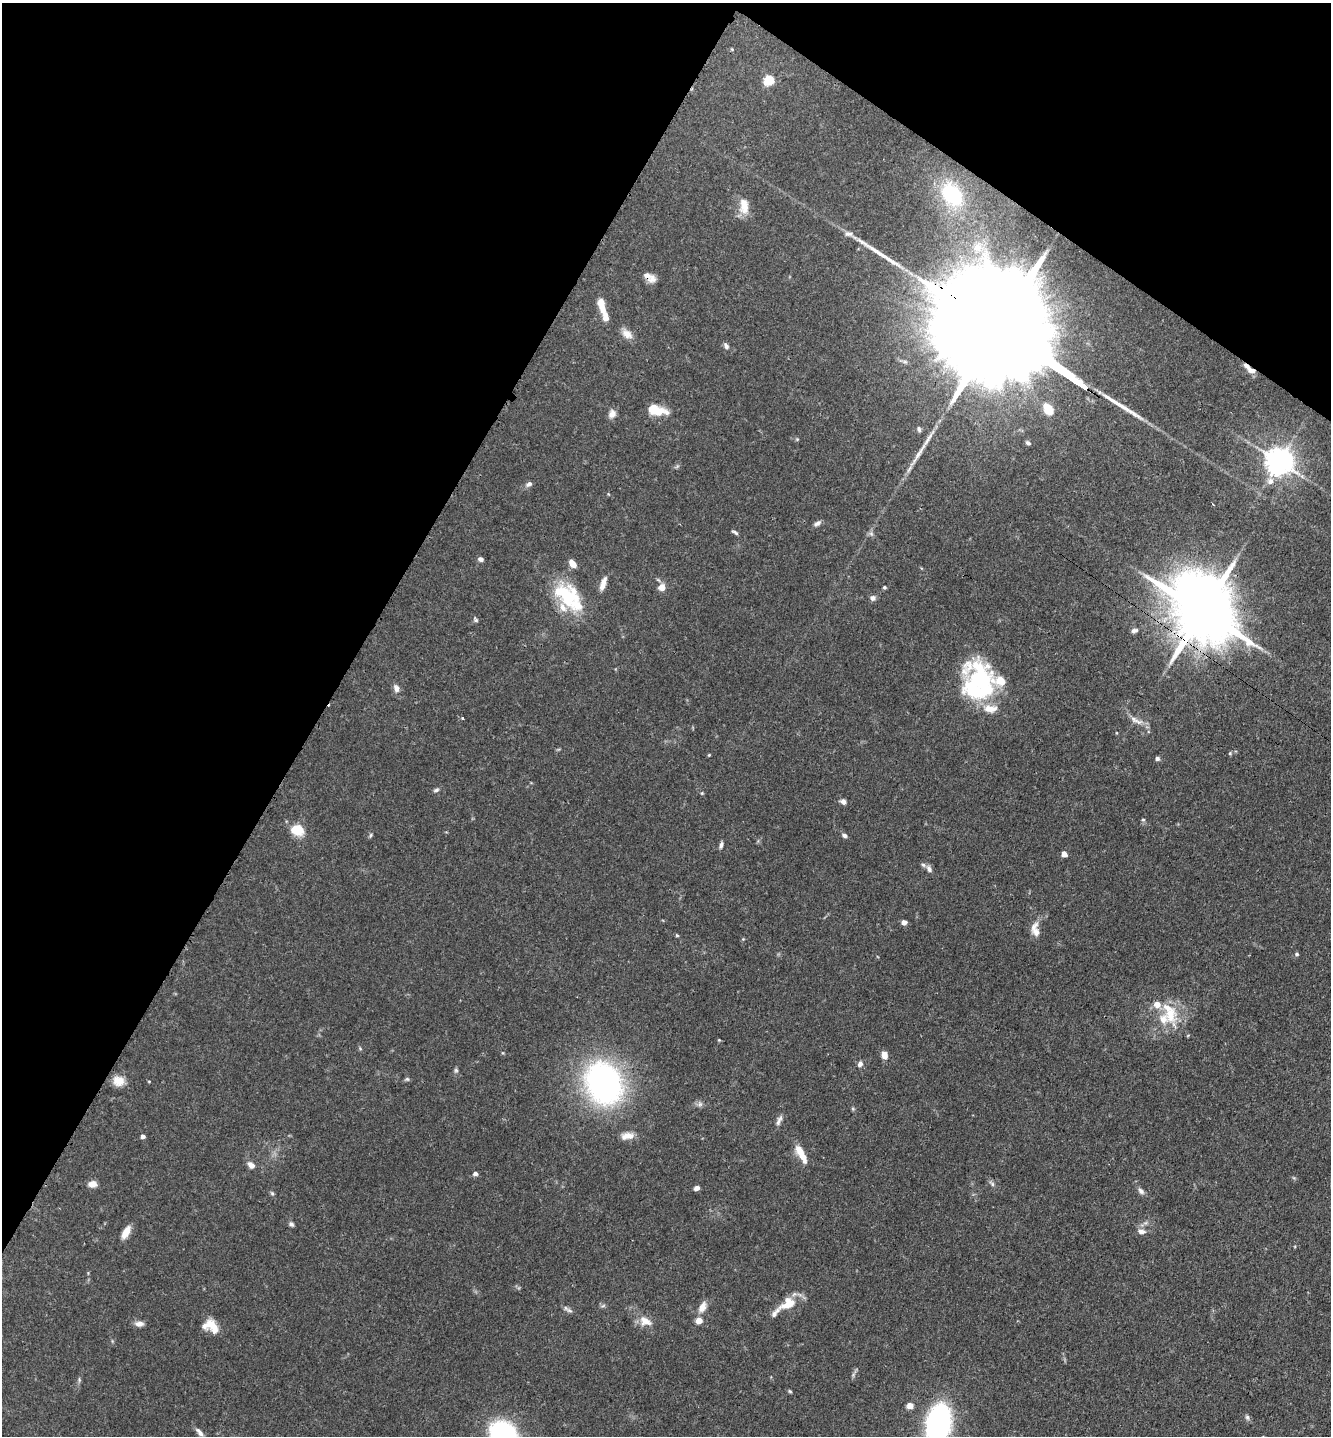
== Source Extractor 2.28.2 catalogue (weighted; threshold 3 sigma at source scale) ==
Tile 2 of 4 x 4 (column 2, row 1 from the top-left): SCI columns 1563-2891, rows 4395-5828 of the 5929 x 5919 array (HDU 1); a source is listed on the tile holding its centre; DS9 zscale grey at full resolution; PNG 1333 x 1438 px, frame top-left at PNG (2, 3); no overlay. Shown black and unused: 31% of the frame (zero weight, under 3 of 4 exposures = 9% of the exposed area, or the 3 px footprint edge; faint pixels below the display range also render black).
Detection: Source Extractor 2.28.2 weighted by HDU 2 'WHT'; one run over the whole footprint, this tile lists its part. Background 0.0893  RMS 0.0038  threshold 0.0171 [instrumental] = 3 sigma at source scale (4.5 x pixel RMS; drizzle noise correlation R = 1.50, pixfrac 1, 0.05/0.05 arcsec/px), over >= 5 px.
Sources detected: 116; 1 too faint to see at this stretch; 4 inside a brighter object's white glare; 1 long thin detection or spike segment (spike, bleed or trail) — not listed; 16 inside a brighter listed object's ellipse — not listed separately; the other 94 listed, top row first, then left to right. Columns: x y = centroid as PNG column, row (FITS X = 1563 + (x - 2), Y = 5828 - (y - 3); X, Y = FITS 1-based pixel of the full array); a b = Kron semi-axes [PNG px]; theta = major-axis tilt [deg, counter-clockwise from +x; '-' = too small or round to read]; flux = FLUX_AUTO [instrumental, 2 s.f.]
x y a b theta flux
769 80 5 5 - 24
952 194 32 22 -50 23
744 206 22 11 -86 5.4
848 234 12 7 -9 1.9
977 247 15 12 37 5.6
652 278 13 10 66 2.4
601 302 7 6 - 4.9
606 317 11 6 -80 3.6
1005 333 108 22 -35 31000
627 334 15 9 -41 3.5
726 346 8 5 -55 1.2
905 362 7 4 -18 0.7
1250 370 13 7 -31 2.6
1048 408 13 9 -61 6.9
656 410 20 9 -14 9.9
612 414 10 8 73 2.5
919 429 7 5 -79 0.86
797 439 5 5 - 0.48
1028 443 7 4 -32 0.79
1279 461 8 8 - 550
1270 481 10 9 - 2.4
529 484 8 6 31 1.3
817 523 10 5 33 1.4
735 532 9 4 -32 0.81
871 534 8 6 -68 1
481 559 7 5 -24 1.1
603 584 19 7 72 2.9
662 587 8 8 - 3.2
884 587 4 4 - 0.55
566 595 39 21 -85 19
873 598 7 6 - 1.4
1203 611 25 17 -43 4100
475 620 7 5 -50 0.7
1134 630 9 5 15 1.2
980 680 45 32 -60 44
396 688 12 7 -72 1.9
462 718 4 3 - 0.53
1136 721 23 7 -27 3.2
1230 753 5 5 - 0.5
709 755 4 3 - 0.39
1157 758 5 5 - 1
436 790 8 4 16 0.85
702 793 5 4 - 0.38
843 801 7 6 - 1.5
1143 820 6 5 - 0.6
297 830 15 11 -23 8.5
371 835 6 4 88 0.58
844 835 7 5 -28 1
721 845 8 4 75 1.1
1064 854 4 4 - 4.4
929 869 10 6 -63 1.5
904 922 5 5 - 2
1035 929 21 10 -84 3.9
677 935 5 3 - 0.42
743 939 4 4 - 0.39
1297 954 5 4 - 0.76
1170 1014 31 17 -77 12
719 1040 4 4 - 0.32
884 1055 8 6 -80 2.9
860 1064 7 6 - 1.4
456 1070 6 5 - 0.74
407 1079 7 5 14 0.66
118 1081 14 12 -10 4.7
603 1083 45 36 -65 100
700 1104 7 7 - 1.1
853 1109 6 4 -72 0.49
779 1120 15 6 65 1.7
143 1136 4 4 - 1.6
627 1136 18 9 9 3.6
801 1154 24 8 -62 6.1
251 1165 8 6 -43 2.6
475 1174 5 4 - 1.5
92 1184 10 7 3 2.7
992 1184 10 5 -48 1
696 1188 6 5 - 1.4
1141 1191 11 6 -50 1.4
272 1193 6 5 - 0.63
291 1224 8 5 -48 0.92
1142 1231 12 6 -3 1.7
126 1232 14 7 58 4.5
788 1303 23 13 31 7.9
702 1307 15 8 62 3.2
569 1310 11 5 -23 1.2
699 1320 5 4 - 7.2
645 1321 18 12 -25 4.7
139 1324 11 6 1 2.2
212 1326 19 11 -48 6.4
79 1380 6 5 - 0.65
790 1391 5 4 - 0.47
910 1406 6 5 - 2.9
1247 1417 8 6 -74 0.88
938 1424 25 16 79 110
199 1432 14 6 -51 2
503 1435 21 17 -47 74
Overlapping masked pixels (flux is a lower limit): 3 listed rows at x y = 1005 333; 1250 370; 1203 611
Isophote crosses this tile's border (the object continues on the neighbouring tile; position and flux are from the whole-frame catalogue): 2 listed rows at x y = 938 1424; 503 1435